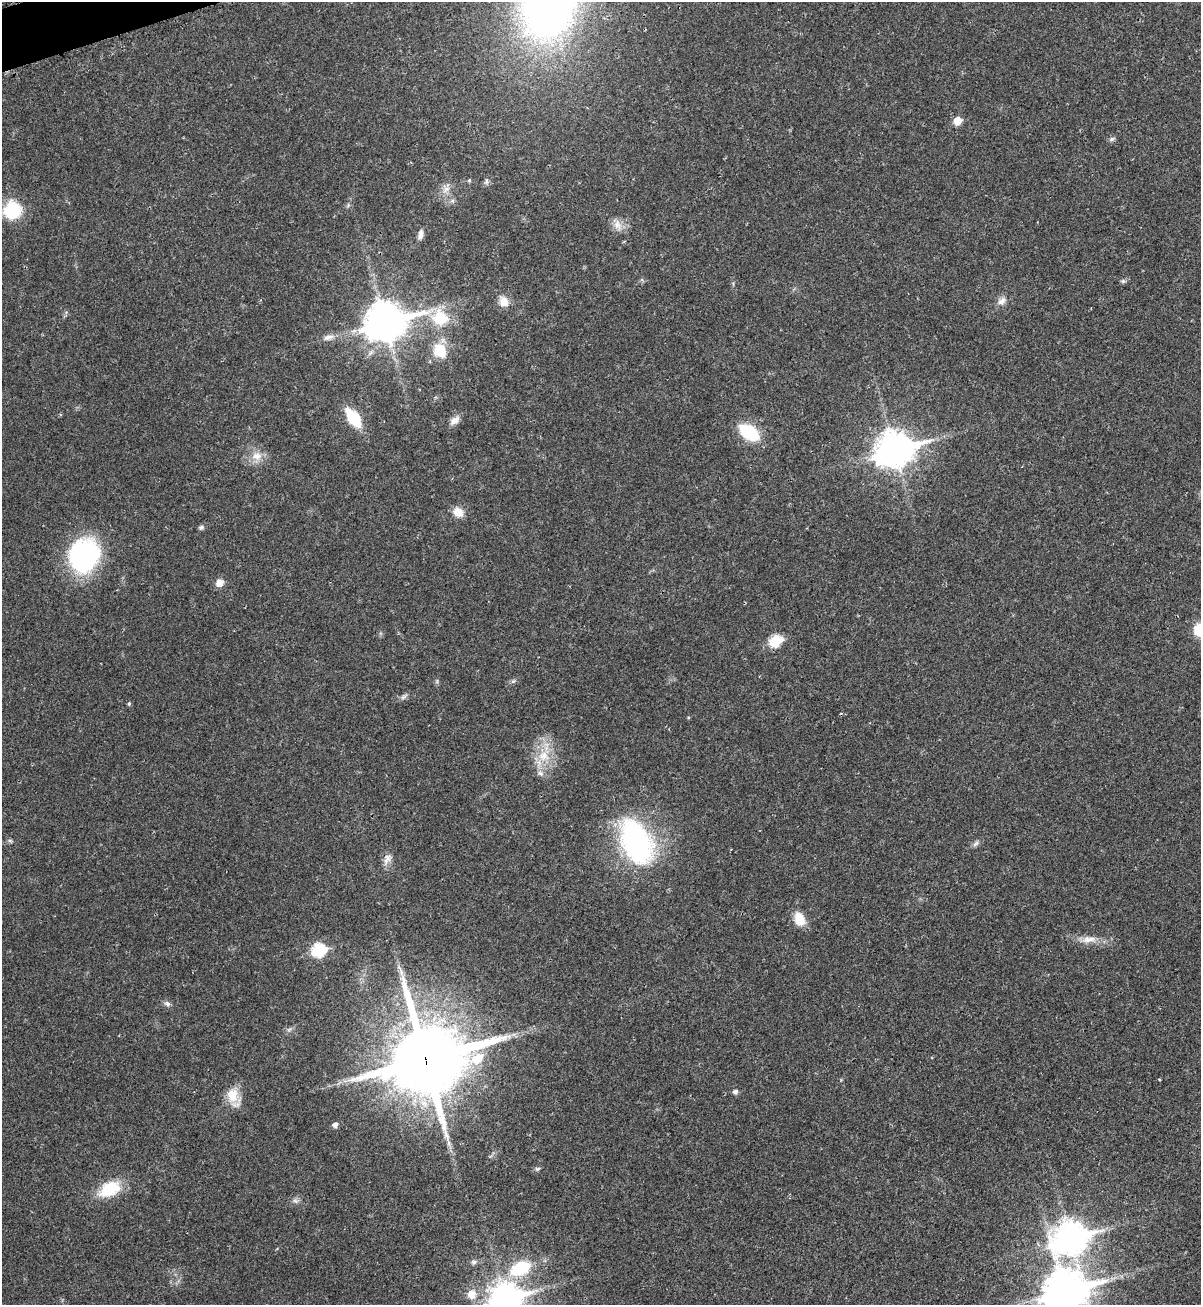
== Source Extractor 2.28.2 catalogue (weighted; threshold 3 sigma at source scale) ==
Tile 11 of 4 x 4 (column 3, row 3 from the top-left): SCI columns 2601-3799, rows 1339-2641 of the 5295 x 5264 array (HDU 1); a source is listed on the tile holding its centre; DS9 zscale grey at full resolution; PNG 1203 x 1307 px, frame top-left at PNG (2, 2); no overlay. Shown black and unused: <1% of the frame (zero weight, under 2 of 3 exposures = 2% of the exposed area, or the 3 px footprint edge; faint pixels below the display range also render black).
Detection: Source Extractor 2.28.2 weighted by HDU 2 'WHT'; one run over the whole footprint, this tile lists its part. Background 0.0204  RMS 0.0038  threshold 0.0172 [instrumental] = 3 sigma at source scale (4.5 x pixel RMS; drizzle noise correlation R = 1.50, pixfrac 1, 0.05/0.05 arcsec/px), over >= 5 px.
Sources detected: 57; all 57 listed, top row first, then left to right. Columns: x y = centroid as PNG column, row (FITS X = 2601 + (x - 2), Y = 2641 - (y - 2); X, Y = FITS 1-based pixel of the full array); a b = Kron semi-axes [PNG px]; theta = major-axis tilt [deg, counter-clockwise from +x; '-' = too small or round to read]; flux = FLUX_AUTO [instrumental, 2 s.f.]
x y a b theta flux
957 121 6 6 - 6.4
1112 139 9 5 25 0.82
469 180 5 4 - 0.49
486 182 9 5 65 0.88
446 189 12 7 38 2.3
348 205 7 4 58 0.58
12 210 19 17 73 17
618 225 17 10 -64 3.4
420 235 13 6 77 1.7
1123 281 6 6 - 0.72
503 301 14 11 -64 4
1002 301 14 10 41 2.4
440 318 19 17 -50 13
385 322 15 12 17 810
329 337 16 7 15 2.3
440 350 18 15 -65 9.9
353 418 17 9 -53 18
455 420 16 9 40 2.6
749 432 21 12 -35 20
894 450 14 11 18 660
257 456 16 12 1 4.6
458 512 10 8 -34 5.5
201 527 7 5 7 0.89
84 555 36 30 64 54
220 583 6 6 - 5.2
1199 630 12 10 85 8.5
775 641 7 6 - 25
437 681 6 4 73 0.56
513 681 7 4 19 0.7
404 697 11 5 38 1.1
129 704 5 4 - 0.56
543 756 18 16 -18 8.5
541 773 10 6 -41 1.5
10 841 6 5 - 0.67
636 841 52 30 -65 69
976 844 10 5 41 1.2
387 859 16 10 67 2.7
799 919 16 11 -68 6.9
1089 939 23 9 4 4.6
319 950 7 7 - 40
399 967 9 3 -45 0.79
167 1003 8 7 - 1.2
289 1029 7 4 20 0.8
426 1059 26 23 27 3400
1160 1079 3 3 - 0.45
735 1092 5 5 - 1.2
233 1095 21 16 88 6.8
335 1125 5 5 - 1.6
537 1169 7 5 15 0.72
109 1189 24 14 26 15
295 1201 8 6 -41 1.2
1070 1238 14 11 21 520
473 1262 7 7 - 1
520 1268 19 12 25 21
1065 1291 16 14 21 960
472 1294 11 10 - 4.2
505 1298 12 10 19 530
Overlapping masked pixels (flux is a lower limit): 1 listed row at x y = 426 1059
Isophote crosses this tile's border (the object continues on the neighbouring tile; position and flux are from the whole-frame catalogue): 3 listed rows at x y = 1199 630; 1065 1291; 505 1298